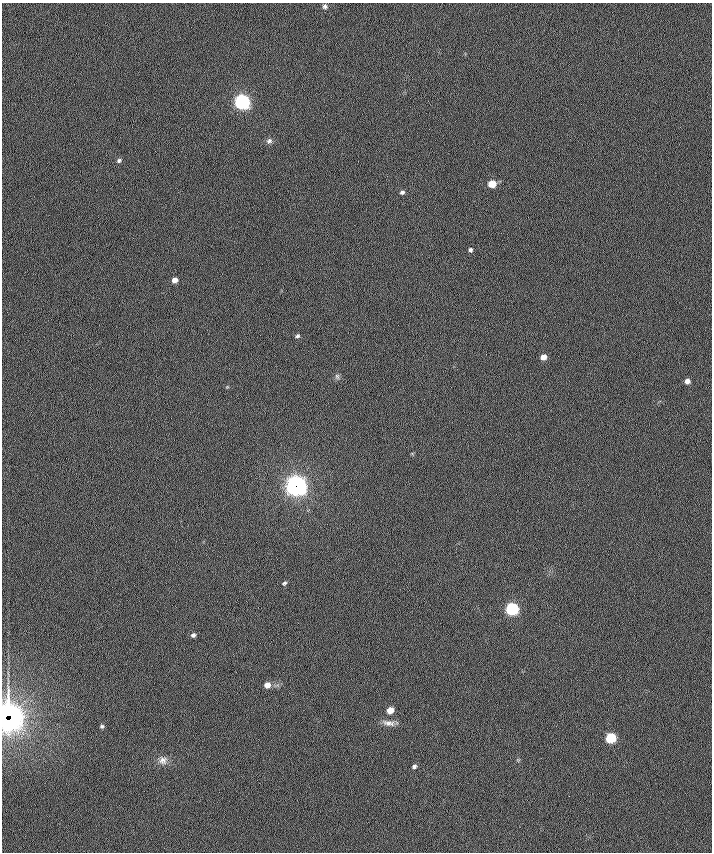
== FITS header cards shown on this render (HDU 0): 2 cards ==
NAXIS1  =                  710 /
NAXIS2  =                  850 /

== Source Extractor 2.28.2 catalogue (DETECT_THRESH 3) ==
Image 710 x 850 px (HDU 0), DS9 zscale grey, 1 PNG px = 1 image px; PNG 714 x 854 px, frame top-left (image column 1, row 850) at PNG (2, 3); no overlay
Background -0.708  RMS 8.1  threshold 24.2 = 3 sigma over >= 5 px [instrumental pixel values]
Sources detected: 26; all 26 listed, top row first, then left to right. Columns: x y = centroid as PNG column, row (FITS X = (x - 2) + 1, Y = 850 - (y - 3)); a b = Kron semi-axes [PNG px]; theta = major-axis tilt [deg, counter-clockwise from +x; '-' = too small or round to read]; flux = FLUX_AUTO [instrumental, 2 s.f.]
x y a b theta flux
325 6 7 6 - 1600
242 102 7 7 - 170000
269 141 9 8 - 2200
119 160 8 6 27 1500
492 184 6 6 - 11000
402 192 7 6 - 1700
470 250 6 6 - 1500
175 280 6 5 - 3700
297 336 7 5 20 1200
543 357 6 6 - 4600
337 376 8 6 -73 1400
687 381 6 5 - 3000
227 387 5 4 - 590
296 486 8 8 - 460000
284 583 6 4 38 990
512 609 6 6 - 82000
193 635 6 5 - 1500
267 685 6 6 - 4400
390 710 6 5 - 7200
8 715 10 7 23 83000
8 719 13 11 14 190000
388 723 18 8 -10 3800
102 726 6 5 - 1100
611 738 6 6 - 36000
163 760 13 12 - 4200
414 766 6 5 - 1400